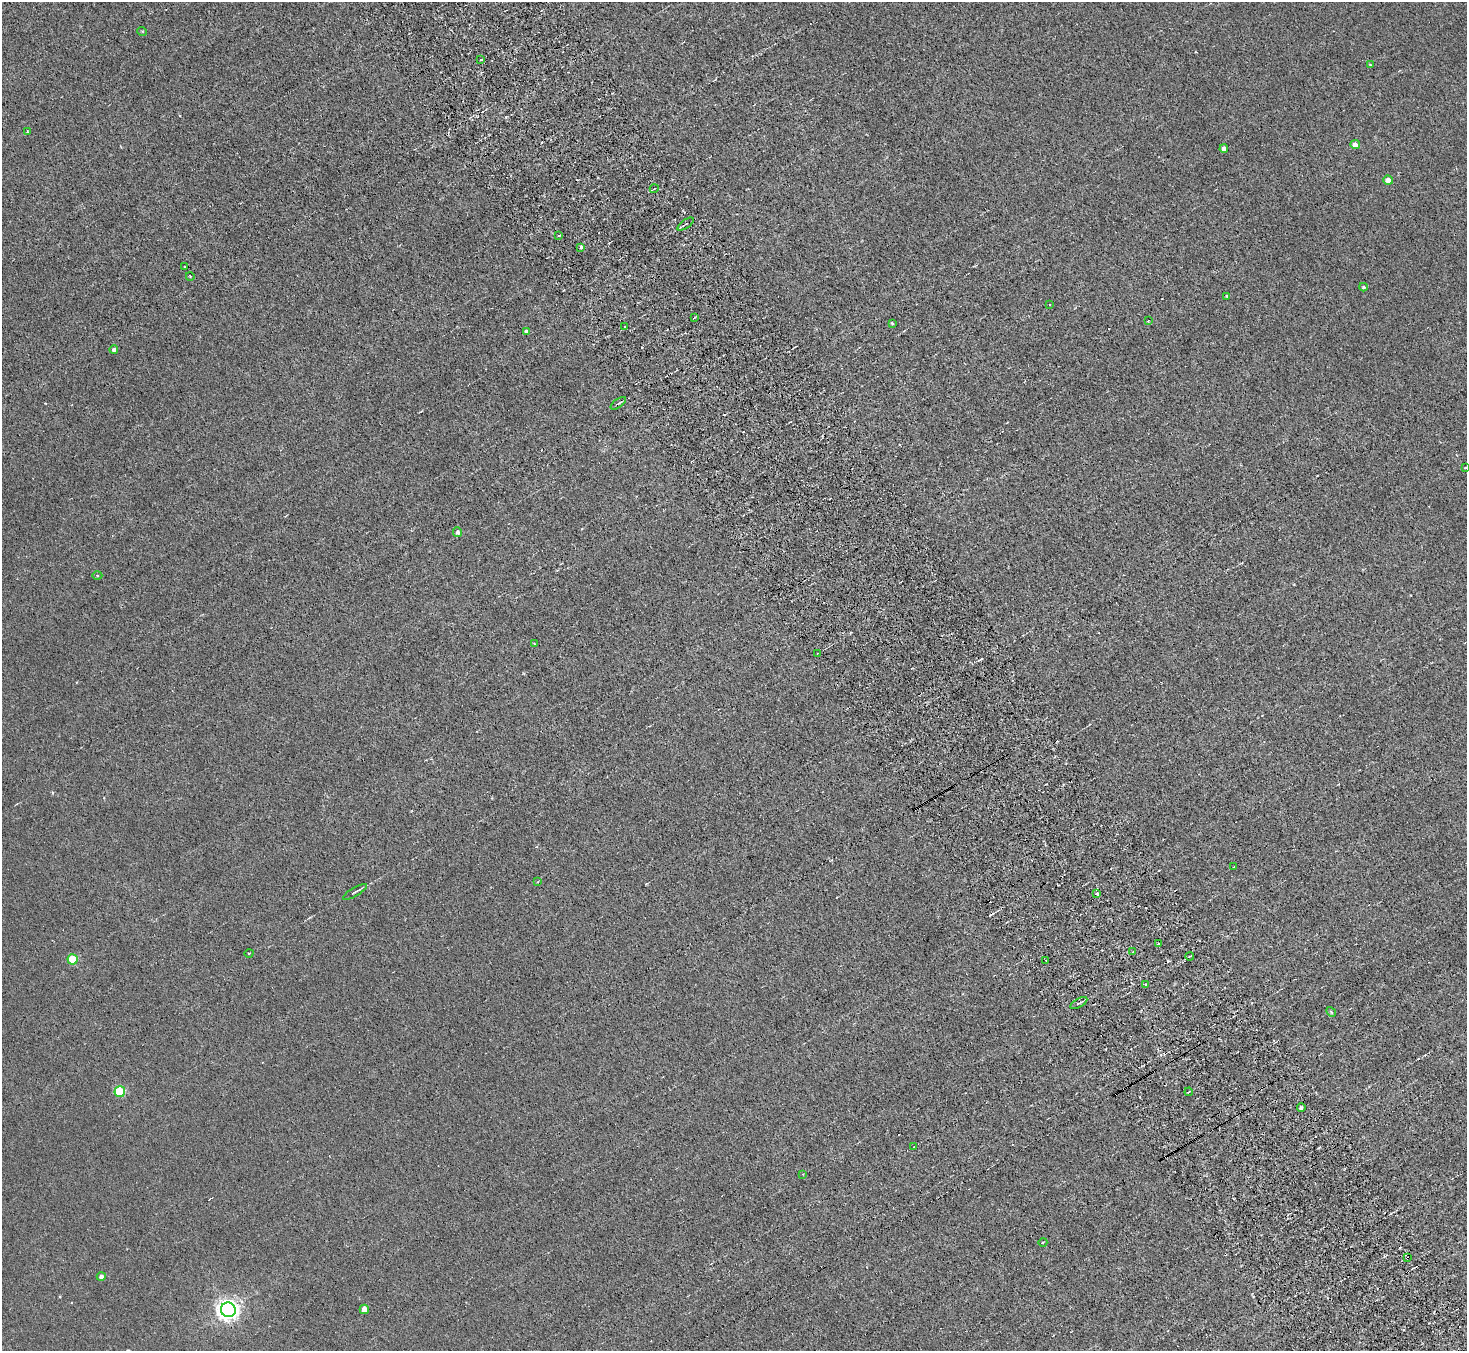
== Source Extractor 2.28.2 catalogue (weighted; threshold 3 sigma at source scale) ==
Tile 6 of 4 x 4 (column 2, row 2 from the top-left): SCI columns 1512-2976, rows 3027-4375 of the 5954 x 5912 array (HDU 1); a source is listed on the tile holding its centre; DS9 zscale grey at full resolution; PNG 1469 x 1353 px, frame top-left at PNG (2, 2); each listed source drawn as its Kron ellipse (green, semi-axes under 4 px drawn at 4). Shown black and unused: <1% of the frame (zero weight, under 3 of 6 exposures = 3% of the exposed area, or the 3 px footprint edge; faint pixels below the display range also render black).
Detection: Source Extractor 2.28.2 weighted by HDU 2 'WHT'; one run over the whole footprint, this tile lists its part. Background 0.00442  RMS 0.0026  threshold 0.0107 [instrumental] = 3 sigma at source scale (4.09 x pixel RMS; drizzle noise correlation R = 1.36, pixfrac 0.8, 0.05/0.05 arcsec/px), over >= 5 px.
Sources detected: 62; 11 cosmic-ray / hot-pixel residue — neither listed nor drawn; the other 51 listed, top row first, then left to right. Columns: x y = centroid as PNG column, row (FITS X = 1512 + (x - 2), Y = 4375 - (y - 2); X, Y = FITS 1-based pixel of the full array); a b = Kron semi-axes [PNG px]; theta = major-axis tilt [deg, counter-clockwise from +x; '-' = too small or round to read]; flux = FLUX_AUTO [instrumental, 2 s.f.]
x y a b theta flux
142 31 5 3 - 0.21
481 60 3 2 - 0.34
1370 65 3 3 - 0.22
28 131 3 2 - 0.22
1355 145 5 4 - 1.5
1224 149 4 4 - 1.1
1388 180 5 4 - 1.2
654 189 4 2 - 0.24
686 224 9 2 34 0.39
559 235 3 2 - 0.21
581 247 4 4 - 0.37
185 266 3 2 - 0.3
190 276 4 2 - 0.19
1363 287 4 3 - 0.36
1227 296 3 3 - 0.26
1050 304 2 2 - 0.18
694 317 4 2 - 0.29
1148 321 2 2 - 0.19
892 323 4 3 - 0.31
624 327 2 2 - 0.23
526 332 4 3 - 0.67
114 350 4 4 - 0.52
618 403 9 2 35 0.32
1465 468 3 3 - 0.25
458 532 5 4 - 0.69
97 575 5 3 - 0.26
534 644 4 3 - 0.3
818 653 3 2 - 0.23
1234 867 3 2 - 0.21
538 882 3 2 - 0.21
355 892 13 3 30 0.64
1097 894 3 3 - 0.58
1158 944 3 2 - 0.26
1132 952 3 2 - 0.21
249 953 4 3 - 0.19
1190 956 4 2 - 0.42
73 959 5 5 - 8.8
1046 960 3 2 - 0.3
1145 984 3 3 - 0.4
1079 1003 9 3 29 0.55
1331 1012 5 4 - 0.36
120 1092 5 5 - 16
1189 1092 4 2 - 0.23
1301 1108 4 4 - 0.66
914 1146 3 2 - 0.2
803 1174 3 3 - 0.15
1043 1242 4 3 - 0.18
1407 1258 3 2 - 0.31
101 1277 4 4 - 0.7
364 1309 4 4 - 2.3
228 1310 7 7 - 170
Overlapping masked pixels (flux is a lower limit): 1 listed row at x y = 1407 1258